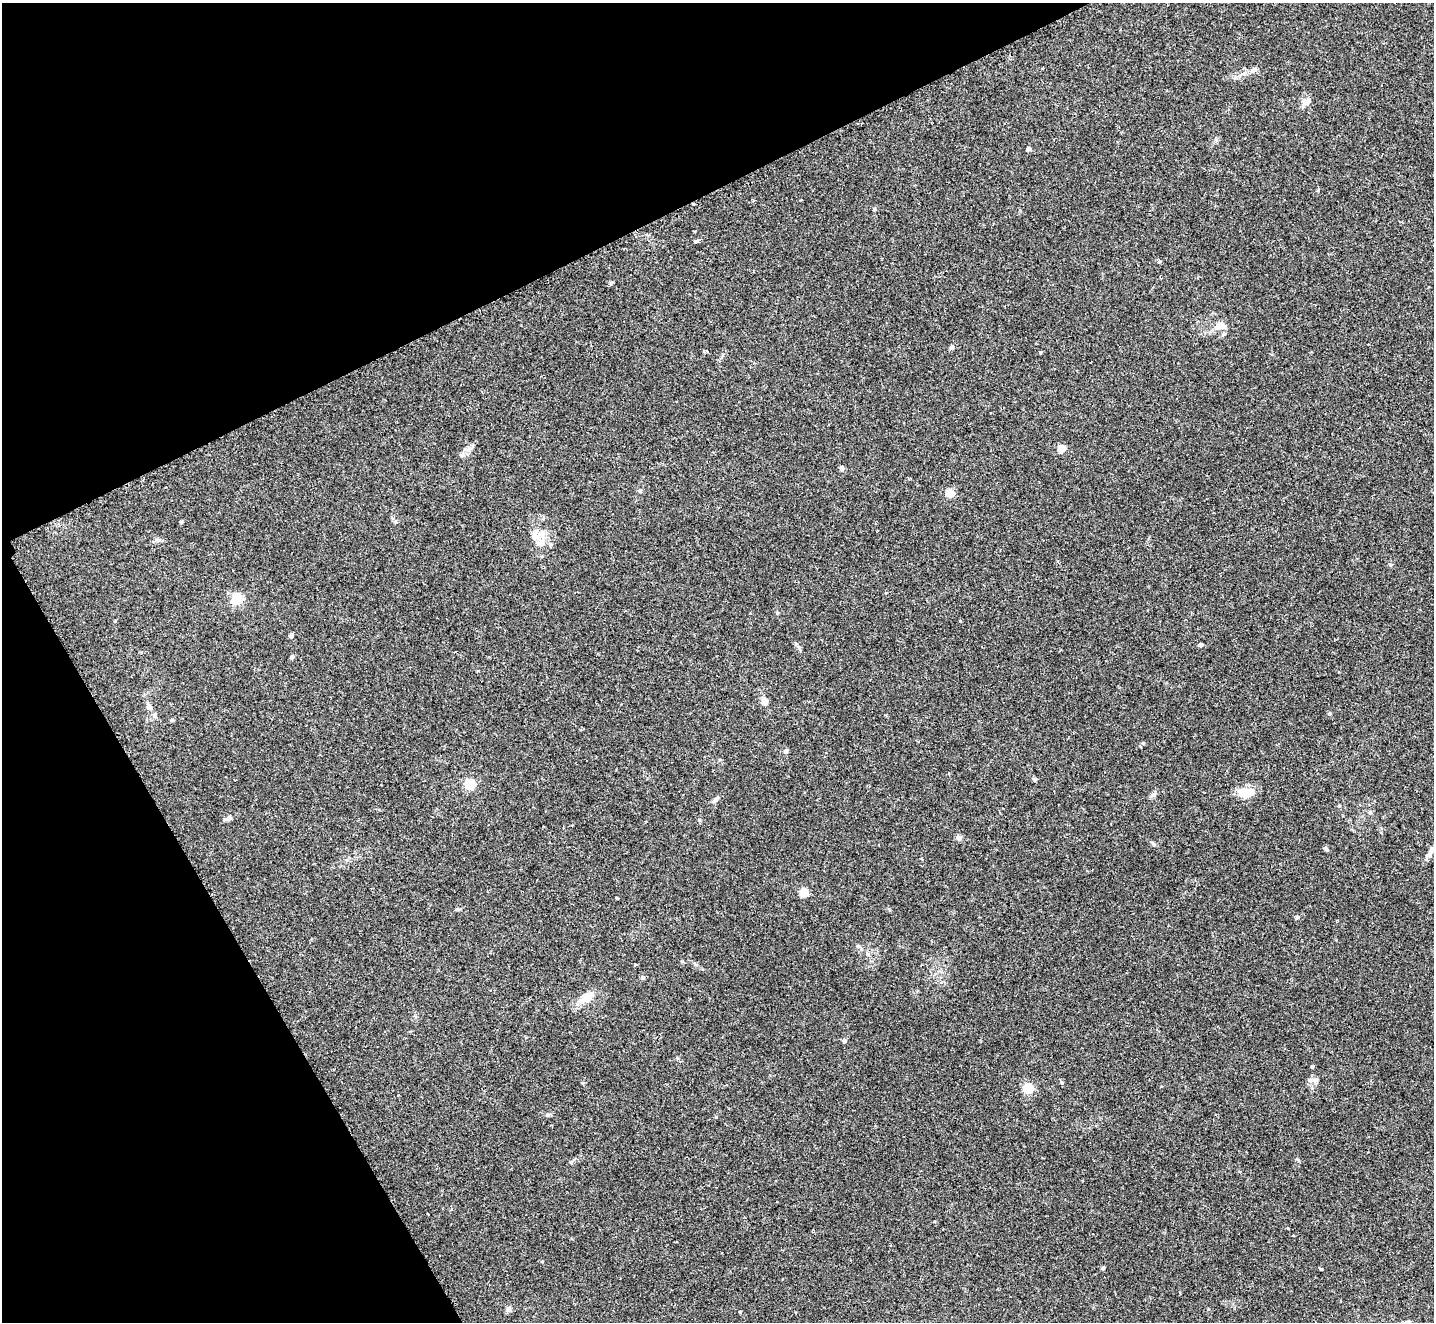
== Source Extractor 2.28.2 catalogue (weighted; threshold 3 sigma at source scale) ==
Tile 5 of 4 x 4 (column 1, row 2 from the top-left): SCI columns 17-1448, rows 2947-4266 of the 5754 x 5742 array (HDU 1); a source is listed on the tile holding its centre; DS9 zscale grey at full resolution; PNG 1436 x 1324 px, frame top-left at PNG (2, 3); no overlay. Shown black and unused: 25% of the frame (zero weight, under 2 of 3 exposures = <1% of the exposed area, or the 3 px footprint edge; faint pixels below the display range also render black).
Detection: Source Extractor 2.28.2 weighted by HDU 2 'WHT'; one run over the whole footprint, this tile lists its part. Background 0.0735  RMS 0.0059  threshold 0.0266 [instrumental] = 3 sigma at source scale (4.5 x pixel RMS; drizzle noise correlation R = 1.50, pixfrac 1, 0.05/0.05 arcsec/px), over >= 5 px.
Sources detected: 55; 1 cosmic-ray / hot-pixel residue — not listed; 1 inside a brighter listed object's ellipse — not listed separately; the other 53 listed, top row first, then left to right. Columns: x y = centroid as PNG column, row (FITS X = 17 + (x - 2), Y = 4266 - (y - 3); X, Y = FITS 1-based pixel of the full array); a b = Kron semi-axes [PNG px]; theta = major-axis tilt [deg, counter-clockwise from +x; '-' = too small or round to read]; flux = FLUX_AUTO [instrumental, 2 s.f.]
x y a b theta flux
1043 68 3 2 - 0.7
1254 69 7 6 - 1.5
1307 101 10 8 10 3.1
1028 149 4 4 - 2.4
874 209 5 4 - 0.78
697 241 5 3 - 4.7
1159 262 5 3 - 0.54
1221 326 17 11 17 5.7
951 347 5 4 - 1.8
1040 352 4 3 - 0.74
1061 448 5 4 - 12
462 455 6 5 - 1.2
842 468 6 5 - 1.5
640 491 5 4 - 0.93
950 493 5 5 - 18
181 522 5 3 - 0.55
535 536 14 11 -56 5.7
157 540 7 4 -19 1.1
237 599 6 5 - 56
291 635 5 4 - 1.4
1200 645 4 4 - 2.4
292 657 4 4 - 1.5
764 701 6 6 - 4.4
149 707 12 7 -54 2.8
1330 713 5 3 - 0.66
172 720 5 5 - 0.69
786 751 7 5 50 1.1
1034 779 7 4 -44 0.87
470 784 5 5 - 57
1247 793 19 9 5 12
1153 795 7 6 - 1.4
715 799 13 3 42 1.5
1370 812 5 5 - 1.3
229 818 9 6 32 1.8
699 820 5 5 - 0.7
958 838 9 6 -30 1.5
1154 844 8 4 -37 0.91
1326 849 8 4 -57 0.95
1432 849 12 7 67 3.5
804 892 5 5 - 22
1297 917 6 4 46 0.77
643 977 5 5 - 1.7
587 997 14 11 46 6.6
844 1041 5 4 - 1.4
1312 1066 4 4 - 0.72
1313 1080 15 5 0 2.2
1062 1082 6 5 - 1
1028 1088 5 5 - 43
547 1115 6 4 1 0.9
1298 1160 6 4 -72 0.7
1103 1268 5 4 - 0.7
509 1309 8 6 -90 1.7
740 1312 3 3 - 0.54
Isophote crosses this tile's border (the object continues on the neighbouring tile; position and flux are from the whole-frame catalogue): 1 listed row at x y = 1432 849
Unlisted compact peaks at least as high as the median listed source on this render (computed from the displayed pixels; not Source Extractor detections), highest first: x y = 716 1117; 1339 806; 457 909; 611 283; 777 613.